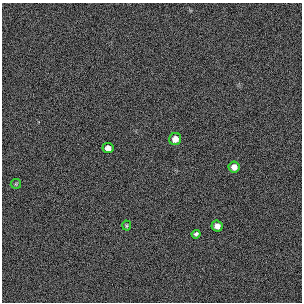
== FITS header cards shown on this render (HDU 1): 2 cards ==
NAXIS1  =                  300 / length of original image axis
NAXIS2  =                  300 / length of original image axis

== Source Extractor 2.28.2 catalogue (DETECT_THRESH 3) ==
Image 300 x 300 px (HDU 1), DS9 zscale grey, 1 PNG px = 1 image px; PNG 304 x 304 px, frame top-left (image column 1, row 300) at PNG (2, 3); each listed source drawn as its Kron ellipse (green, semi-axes under 4 px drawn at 4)
Background 384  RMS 66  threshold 199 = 3 sigma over >= 5 px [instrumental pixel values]
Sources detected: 7; all 7 listed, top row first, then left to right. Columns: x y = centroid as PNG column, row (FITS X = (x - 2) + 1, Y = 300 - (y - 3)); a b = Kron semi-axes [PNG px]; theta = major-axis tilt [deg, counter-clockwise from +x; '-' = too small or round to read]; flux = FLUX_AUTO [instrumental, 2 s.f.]
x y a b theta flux
175 139 6 6 - 32000
108 148 5 5 - 25000
234 167 5 5 - 25000
16 184 5 5 - 4700
127 226 5 4 - 6300
217 226 5 5 - 26000
196 234 4 4 - 8800